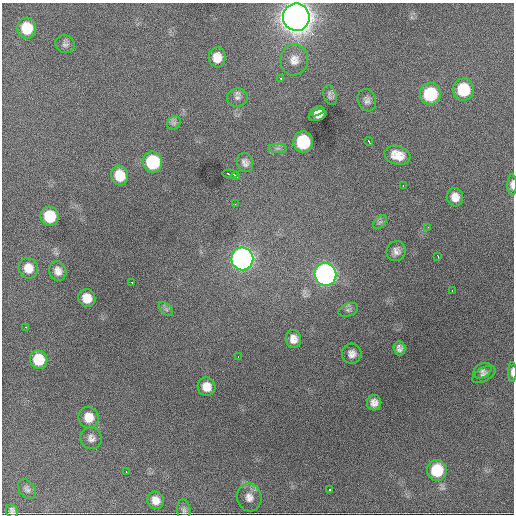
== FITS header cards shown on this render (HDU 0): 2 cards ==
NAXIS1  =                  512 / Axis length
NAXIS2  =                  512 / Axis length

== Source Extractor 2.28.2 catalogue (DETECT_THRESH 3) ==
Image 512 x 512 px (HDU 0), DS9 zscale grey, 1 PNG px = 1 image px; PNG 516 x 516 px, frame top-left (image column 1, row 512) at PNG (2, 3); each listed source drawn as its Kron ellipse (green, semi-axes under 4 px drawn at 4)
Background 2390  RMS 45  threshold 135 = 3 sigma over >= 5 px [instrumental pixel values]
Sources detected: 62; all 62 listed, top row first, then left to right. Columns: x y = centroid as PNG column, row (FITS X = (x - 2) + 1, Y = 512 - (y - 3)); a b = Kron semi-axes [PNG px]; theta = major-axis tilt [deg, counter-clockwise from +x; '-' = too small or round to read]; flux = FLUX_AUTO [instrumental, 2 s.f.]
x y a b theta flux
296 17 14 13 - 7.2e+06
27 28 10 9 - 1.0e+05
65 44 10 8 -21 1.1e+04
217 57 10 8 89 3.9e+04
294 60 15 14 - 3.4e+04
280 78 3 3 - 4.0e+03
463 90 11 10 - 1.4e+05
430 94 11 10 - 2.0e+05
330 95 10 6 -72 9.6e+03
237 97 10 9 - 1.3e+04
367 100 11 9 -71 1.4e+04
317 111 7 4 25 1.7e+04
318 115 9 5 22 2.6e+04
174 123 7 6 - 8.0e+03
303 142 10 9 - 2.0e+05
369 142 4 2 - 6.3e+03
278 148 9 4 0 8.0e+03
397 155 13 9 -16 4.2e+04
153 162 10 9 - 2.1e+05
245 163 10 8 -66 1.5e+04
230 174 8 3 -7 1.0e+04
120 175 10 8 -75 6.4e+04
235 176 4 2 - 6.0e+03
403 185 3 2 - 4.9e+03
512 185 11 4 90 1.3e+04
455 197 9 8 - 2.6e+04
235 204 3 2 - 2.7e+03
50 216 10 9 - 1.1e+05
380 222 8 5 43 6.9e+03
428 227 2 2 - 4.8e+03
396 251 10 9 - 1.8e+04
438 257 3 2 - 4.7e+03
242 259 11 11 - 1.7e+06
28 268 10 9 - 3.8e+04
58 271 10 8 -71 2.2e+04
325 274 11 11 - 1.9e+06
131 282 2 2 - 3.3e+03
452 290 3 2 - 3.8e+03
87 298 9 8 - 4.1e+04
166 309 8 5 -45 7.4e+03
348 310 10 6 21 9.2e+03
26 327 2 2 - 9.6e+03
293 339 9 8 - 2.3e+04
399 348 7 6 - 1.3e+04
352 354 10 10 - 2.0e+04
238 356 3 2 - 3.2e+03
39 360 9 8 - 8.7e+04
482 371 10 7 29 1.0e+04
512 372 10 3 -90 1.4e+04
484 374 13 6 29 1.2e+04
206 387 9 9 - 3.5e+04
374 403 7 7 - 1.8e+04
89 417 11 10 - 4.3e+04
91 438 11 10 - 1.8e+04
437 470 10 10 - 1.3e+05
126 472 3 2 - 2.9e+03
27 489 11 7 -54 1.1e+04
330 489 3 3 - 3.1e+04
249 497 14 12 -74 2.8e+04
155 500 9 8 - 2.6e+04
184 510 11 6 -84 9.3e+03
12 511 7 6 - 9.8e+03
At the frame edge (FLAGS 8, measured only in part): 4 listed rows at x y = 296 17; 512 185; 512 372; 12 511